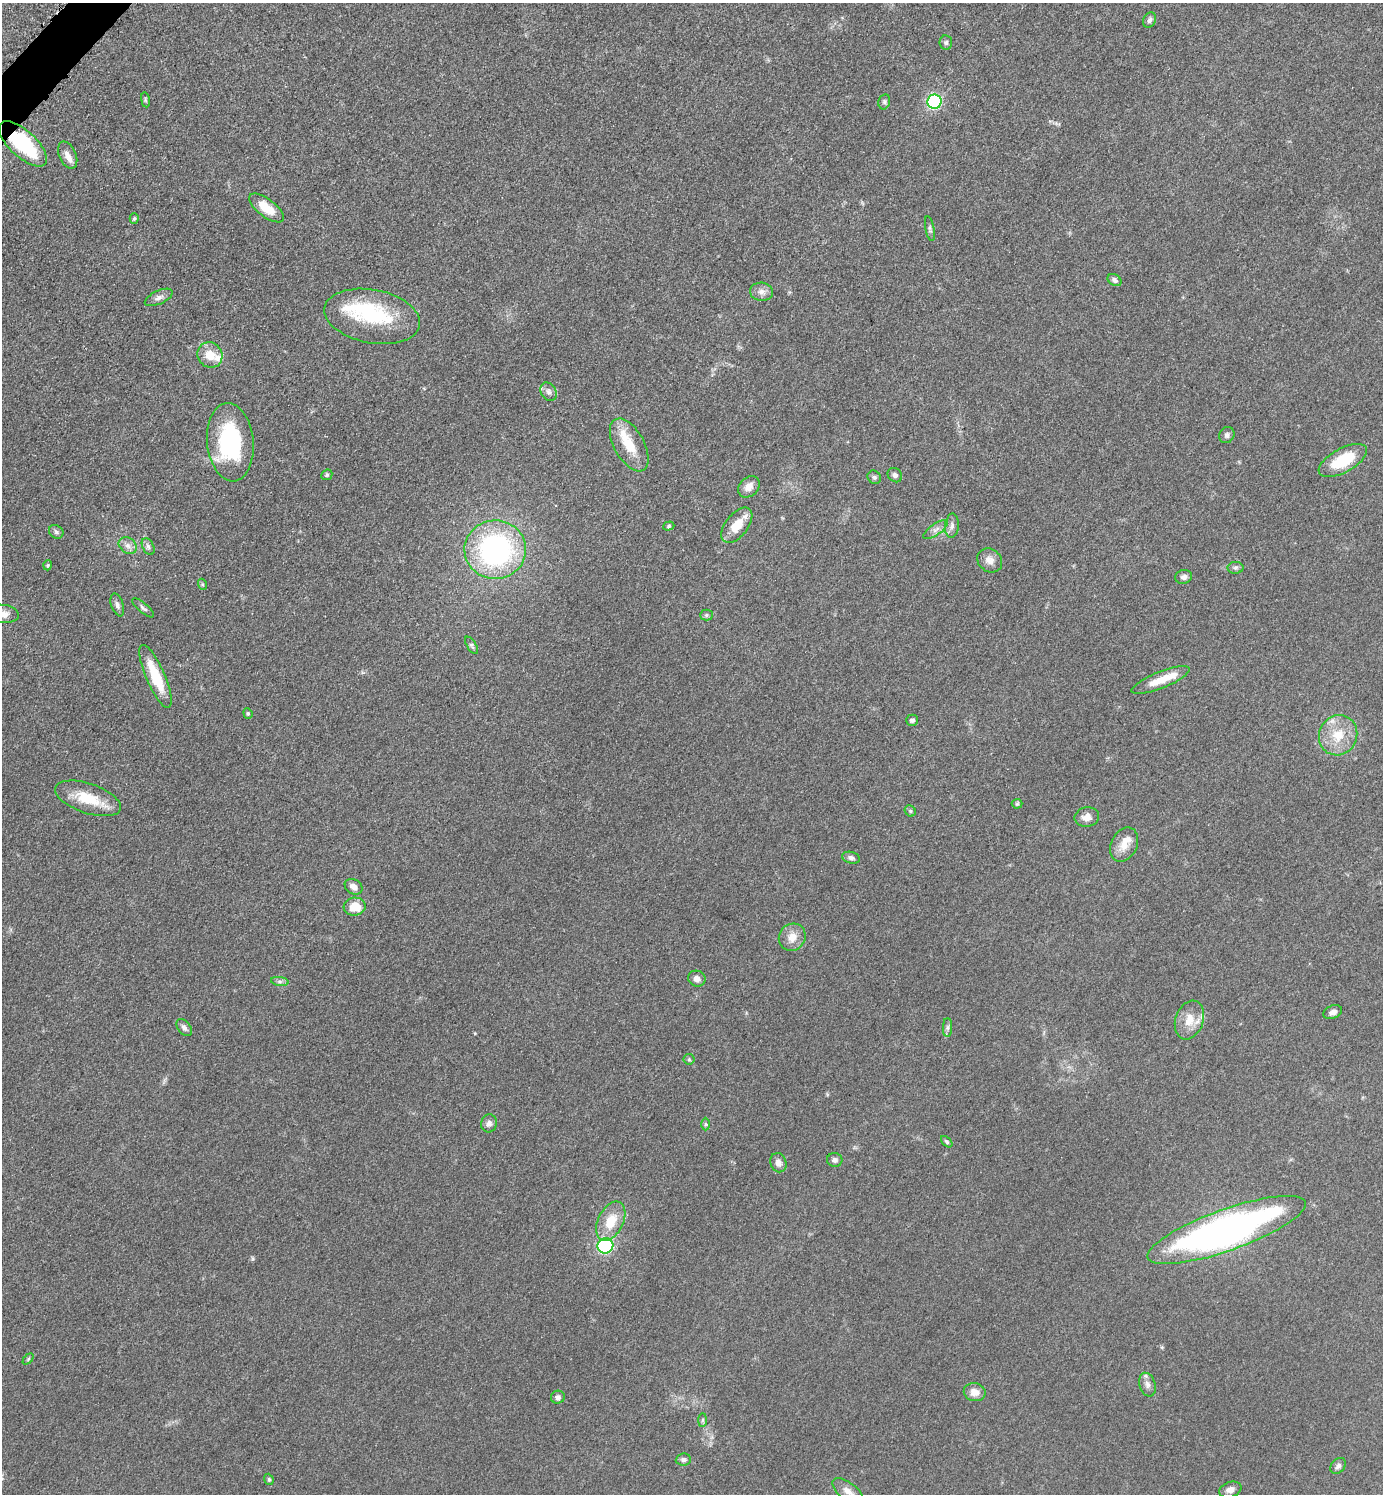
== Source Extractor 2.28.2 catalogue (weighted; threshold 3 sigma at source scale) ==
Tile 11 of 4 x 4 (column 3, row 3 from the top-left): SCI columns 2973-4353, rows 1513-3004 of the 6048 x 6047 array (HDU 1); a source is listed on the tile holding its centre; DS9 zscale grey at full resolution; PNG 1385 x 1496 px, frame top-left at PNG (2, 3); each listed source drawn as its Kron ellipse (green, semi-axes under 4 px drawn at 4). Shown black and unused: <1% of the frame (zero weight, under 3 of 5 exposures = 4% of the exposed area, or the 3 px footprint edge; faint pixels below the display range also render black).
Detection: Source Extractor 2.28.2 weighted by HDU 2 'WHT'; one run over the whole footprint, this tile lists its part. Background 0.0497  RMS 0.0055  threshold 0.0245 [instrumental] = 3 sigma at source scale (4.5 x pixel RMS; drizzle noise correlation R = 1.50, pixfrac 1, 0.05/0.05 arcsec/px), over >= 5 px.
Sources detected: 86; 5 inside a brighter listed object's ellipse — not listed separately; the other 81 listed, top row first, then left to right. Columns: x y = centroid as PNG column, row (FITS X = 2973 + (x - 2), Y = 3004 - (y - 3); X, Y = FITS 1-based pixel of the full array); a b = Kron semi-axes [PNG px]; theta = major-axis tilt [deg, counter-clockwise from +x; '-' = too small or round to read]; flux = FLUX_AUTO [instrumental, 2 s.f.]
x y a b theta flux
1149 20 8 6 65 1.7
946 42 7 6 - 1.3
145 100 8 3 -81 0.79
884 102 8 5 77 1.1
934 102 7 7 - 73
23 144 30 13 -43 41
68 155 14 8 -65 4
266 208 21 9 -37 11
134 219 5 4 - 0.68
930 229 13 4 -80 1.4
1115 280 7 5 -34 1.5
762 292 11 9 -4 3.2
159 297 15 6 25 2.6
372 316 48 26 -11 45
210 355 13 12 - 8.5
549 392 10 7 -57 2.2
1227 435 8 7 - 1.7
230 442 39 23 -85 55
629 445 29 15 -61 14
1343 460 26 12 29 21
327 475 6 5 - 0.79
895 475 8 6 -46 1.6
874 477 7 6 - 1.3
749 487 12 9 44 4.2
737 525 20 11 52 9.9
669 526 6 4 18 0.76
952 526 12 7 85 2.3
936 530 14 5 34 2.6
56 532 8 6 -39 1.5
128 546 10 7 -39 2.5
148 547 9 5 -63 1.5
495 550 31 29 -2 110
990 560 13 11 -37 3.9
48 565 5 3 - 0.58
1235 568 8 6 0 1.3
1184 577 8 7 - 2.1
202 584 5 3 - 0.7
117 605 12 6 -71 1.9
143 608 14 4 -40 1.5
2 614 16 9 -6 5.3
706 615 6 5 - 0.99
472 645 10 4 -57 1.1
155 676 34 9 -66 19
1161 680 31 8 22 9.7
248 713 5 4 - 0.67
912 720 6 5 - 1.3
1338 735 20 19 - 14
88 798 34 14 -19 17
1017 804 5 5 - 0.81
910 811 6 5 - 0.89
1087 817 12 10 11 4
1124 845 18 13 65 6.7
851 858 9 5 -15 1.6
354 887 9 7 -32 3.1
355 907 11 9 7 10
792 937 14 13 - 5.8
697 979 9 8 - 2.6
280 981 9 4 -8 1.3
1333 1012 10 6 21 2.4
1189 1020 20 14 71 9.1
184 1028 9 6 -53 2
948 1028 9 4 90 1.4
689 1059 5 5 - 0.82
489 1123 9 8 - 2.4
706 1124 6 4 -89 0.86
947 1142 7 4 -45 0.93
835 1160 8 7 - 1.9
778 1163 10 8 -70 2.8
611 1221 21 12 63 13
1227 1230 83 20 20 260
605 1246 8 7 - 64
28 1359 6 4 46 0.75
1147 1385 12 8 -72 2.7
975 1392 11 9 -9 4.8
558 1397 7 6 - 1.9
703 1420 7 4 89 0.99
683 1460 7 6 - 1.4
1338 1466 9 6 47 1.7
269 1479 6 4 -69 0.79
1230 1490 11 7 20 3.1
848 1491 18 8 -37 4.2
Overlapping masked pixels (flux is a lower limit): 1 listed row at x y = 23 144
Isophote crosses this tile's border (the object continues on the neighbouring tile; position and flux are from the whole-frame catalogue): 2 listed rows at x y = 2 614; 848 1491